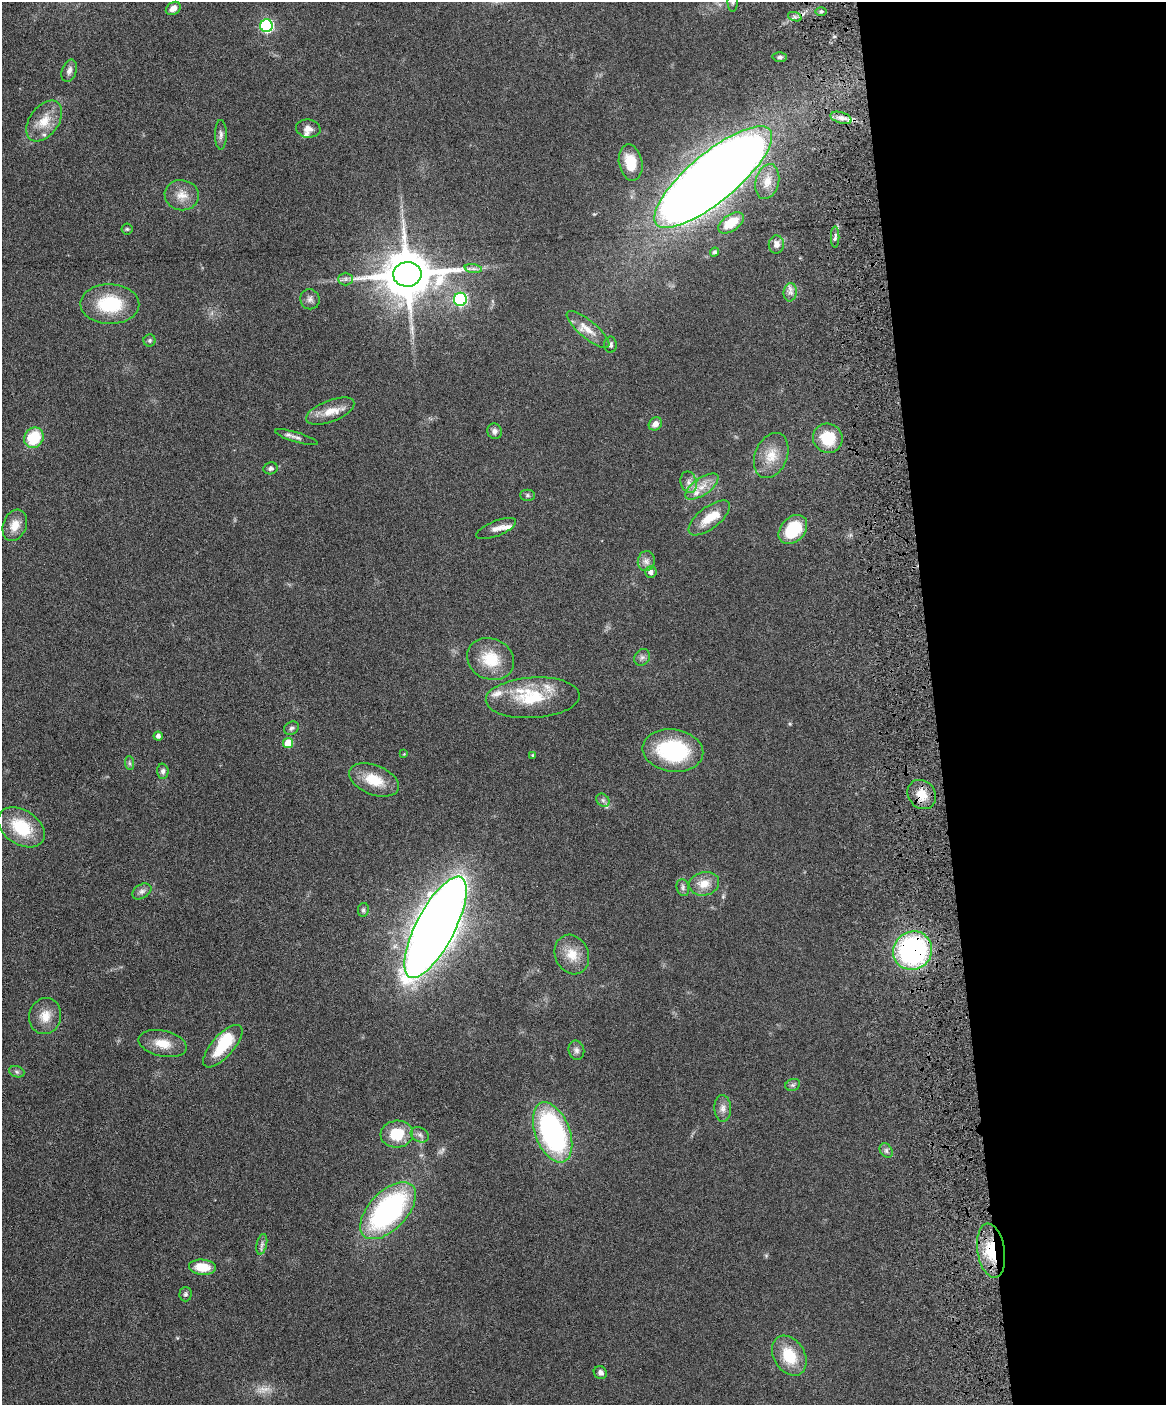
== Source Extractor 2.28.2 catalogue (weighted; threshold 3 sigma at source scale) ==
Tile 8 of 4 x 3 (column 4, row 2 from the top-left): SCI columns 3551-4714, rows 1648-3050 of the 4773 x 4593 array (HDU 1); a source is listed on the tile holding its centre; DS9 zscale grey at full resolution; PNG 1168 x 1407 px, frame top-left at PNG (2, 2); each listed source drawn as its Kron ellipse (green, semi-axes under 4 px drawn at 4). Shown black and unused: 20% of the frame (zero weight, under 4 of 8 exposures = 3% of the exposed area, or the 3 px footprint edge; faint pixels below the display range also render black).
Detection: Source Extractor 2.28.2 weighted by HDU 2 'WHT'; one run over the whole footprint, this tile lists its part. Background 0.0802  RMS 0.0046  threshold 0.0187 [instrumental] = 3 sigma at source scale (4.09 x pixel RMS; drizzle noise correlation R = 1.36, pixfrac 0.8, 0.05/0.05 arcsec/px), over >= 5 px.
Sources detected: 100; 1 too faint to see at this stretch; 1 inside a brighter object's white glare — neither listed nor drawn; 11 inside a brighter listed object's ellipse — not listed separately; the other 87 listed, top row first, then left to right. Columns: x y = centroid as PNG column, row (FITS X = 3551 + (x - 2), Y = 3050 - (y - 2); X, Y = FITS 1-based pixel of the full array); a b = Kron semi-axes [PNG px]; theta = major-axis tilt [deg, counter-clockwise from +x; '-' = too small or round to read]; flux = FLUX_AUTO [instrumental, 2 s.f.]
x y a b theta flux
733 2 10 5 -90 1.1
173 8 8 6 35 2.7
821 11 6 4 1 0.78
795 17 7 4 -18 1
266 26 6 6 - 63
780 57 7 5 2 1
69 71 11 7 71 2.1
841 118 11 5 -18 2.3
44 121 23 14 54 8.2
308 129 12 9 -6 2.7
221 135 15 6 -90 1.7
631 163 18 11 -79 11
713 177 74 24 40 1100
767 182 18 11 77 6
182 195 17 15 -9 5.6
731 223 14 8 35 11
127 229 5 5 - 0.67
835 237 10 2 90 0.85
776 244 9 7 88 2.7
715 252 4 4 - 0.83
473 269 9 4 -8 1.3
407 274 14 12 2 2300
346 279 7 6 - 1.2
790 292 9 6 82 1.9
310 299 10 9 - 1.9
460 299 6 6 - 51
110 304 29 20 -1 23
588 330 27 8 -40 5.7
150 340 6 6 - 0.87
610 345 8 6 88 1.2
330 411 25 10 21 6.7
655 424 7 6 - 2.7
494 431 8 7 - 1.6
296 437 22 5 -17 2
34 438 10 9 - 16
828 438 15 14 - 13
771 456 23 16 67 8.1
270 468 7 6 - 1.1
689 482 11 8 -77 2.4
702 487 19 8 35 5
528 495 7 5 -2 0.9
709 518 25 11 38 8.9
15 525 16 11 69 5.3
496 529 21 7 22 2.9
793 529 16 12 47 18
646 561 10 8 78 2.1
651 572 6 5 - 1.8
642 657 9 7 53 1.4
491 659 24 20 -24 14
533 698 47 20 3 20
291 728 8 6 35 1.1
158 736 4 4 - 1.5
288 743 5 5 - 10
673 751 30 21 -8 39
404 754 4 4 - 0.3
533 755 4 3 - 0.52
130 763 7 4 -88 0.83
163 771 7 5 -88 1.2
374 780 26 14 -21 12
922 794 16 13 -47 6.9
603 800 7 6 - 1.1
21 827 25 17 -33 19
704 884 15 11 13 5.8
683 888 9 6 -77 1.2
142 891 10 7 32 1.6
363 910 7 5 78 0.83
435 927 56 19 63 870
913 951 20 19 - 84
572 955 20 16 -65 7.9
45 1016 18 16 77 6.3
163 1044 24 13 -13 7.4
223 1046 27 11 48 15
576 1050 10 7 -77 1.6
17 1072 8 5 -19 0.97
793 1085 7 5 20 0.97
723 1108 13 8 -88 2.6
553 1132 31 17 -69 88
397 1134 16 13 5 13
420 1135 9 7 -27 1.6
886 1151 8 6 -55 1.2
388 1211 35 19 46 91
262 1244 11 5 78 1.4
991 1251 27 13 -81 16
202 1267 13 7 -5 9.6
185 1294 7 6 - 1
789 1356 21 15 -58 14
600 1373 7 6 - 1.7
Overlapping masked pixels (flux is a lower limit): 3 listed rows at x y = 922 794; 913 951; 991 1251
Isophote crosses this tile's border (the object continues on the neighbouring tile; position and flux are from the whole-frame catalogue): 1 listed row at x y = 733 2